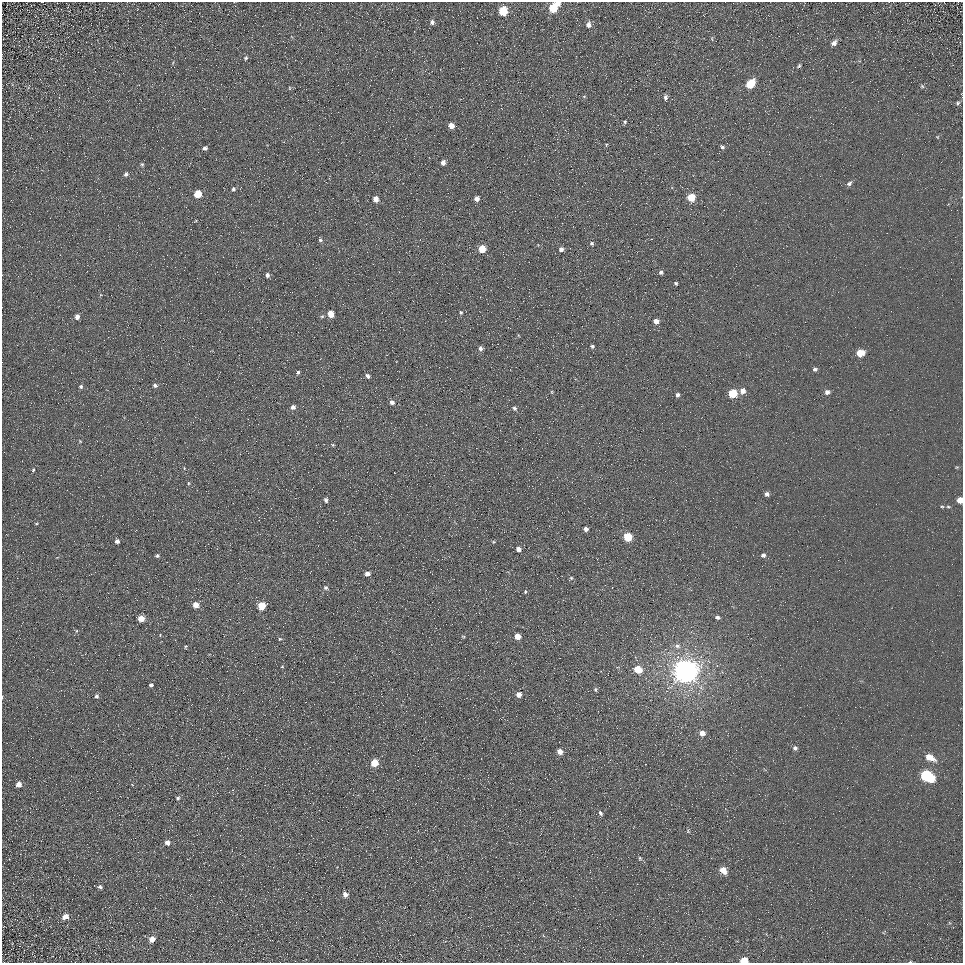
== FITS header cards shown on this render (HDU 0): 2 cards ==
NAXIS1  =                  961
NAXIS2  =                  961

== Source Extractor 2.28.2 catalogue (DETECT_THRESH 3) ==
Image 961 x 961 px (HDU 0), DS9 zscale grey, 1 PNG px = 1 image px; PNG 965 x 965 px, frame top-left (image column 1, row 961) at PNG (2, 2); no overlay
Background 5.57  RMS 7.8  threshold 23.3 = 3 sigma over >= 5 px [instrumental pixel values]
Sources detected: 115; all 115 listed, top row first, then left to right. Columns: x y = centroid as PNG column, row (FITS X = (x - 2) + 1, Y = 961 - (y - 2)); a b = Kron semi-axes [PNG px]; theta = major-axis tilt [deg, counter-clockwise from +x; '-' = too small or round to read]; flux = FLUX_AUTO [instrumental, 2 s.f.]
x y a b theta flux
557 3 5 4 - 2600
553 8 7 5 69 17000
503 11 6 5 - 20000
432 22 5 5 - 2000
588 25 7 5 89 2400
834 43 7 5 40 2300
246 58 4 3 - 640
799 66 5 3 - 780
750 84 7 5 53 17000
922 86 6 5 - 770
290 88 5 3 - 430
584 96 5 3 - 480
665 97 7 5 80 1600
958 103 6 5 - 1000
625 122 5 4 - 850
451 126 5 4 - 4900
606 145 5 3 - 550
722 147 6 5 - 1100
205 148 4 4 - 1200
443 162 5 4 - 2900
142 164 5 4 - 690
126 174 5 5 - 1100
849 183 7 5 34 1600
233 189 5 4 - 960
198 194 5 5 - 12000
691 197 5 5 - 17000
376 199 5 4 - 4200
477 199 5 5 - 2900
320 240 5 5 - 930
592 243 6 5 - 840
482 249 5 5 - 11000
561 249 5 5 - 2000
661 272 4 4 - 1200
267 275 5 4 - 1500
676 283 3 3 - 710
461 312 5 4 - 720
331 314 5 5 - 7400
77 317 5 4 - 2100
656 321 5 4 - 3700
592 346 4 3 - 1200
480 348 6 5 - 1600
860 353 6 5 - 11000
815 369 5 5 - 1300
298 372 5 4 - 980
367 376 6 5 - 1400
155 385 5 5 - 1200
81 387 5 5 - 970
743 391 5 5 - 3400
552 392 5 3 - 480
827 392 6 5 - 2100
733 393 5 5 - 21000
677 395 4 4 - 1400
392 402 5 5 - 1800
293 407 6 5 - 1700
514 408 6 5 - 1100
80 441 5 4 - 510
333 445 5 4 - 610
184 468 4 3 - 360
33 470 6 4 75 720
188 483 5 3 - 480
767 494 5 4 - 1600
326 500 5 4 - 1100
960 500 5 5 - 5300
942 506 5 3 - 500
948 507 5 3 - 540
36 524 4 3 - 560
586 529 5 4 - 2100
628 537 5 5 - 19000
117 541 5 5 - 1600
493 542 5 3 - 480
518 549 5 4 - 2700
763 555 5 5 - 1500
157 556 5 4 - 860
367 573 5 5 - 2400
571 578 6 5 - 770
326 588 6 5 - 1000
525 592 5 4 - 630
196 605 5 5 - 5300
261 606 5 5 - 15000
717 617 5 4 - 1400
141 619 5 5 - 7500
76 631 5 3 - 560
463 636 5 3 - 470
518 636 5 5 - 5400
280 639 4 4 - 540
186 646 5 3 - 470
677 646 8 6 -14 2100
282 666 4 4 - 470
638 669 5 5 - 12000
685 671 8 7 - 820000
151 685 4 4 - 1300
595 690 6 4 -89 780
519 695 5 5 - 4000
96 696 5 4 - 1200
2 697 4 2 - 360
702 733 5 5 - 3800
795 748 5 4 - 1400
560 752 5 4 - 4800
930 757 9 5 -26 7500
374 763 5 5 - 14000
927 776 9 6 -29 60000
19 784 5 5 - 3200
132 784 5 3 - 390
178 798 5 4 - 970
600 813 6 4 -57 1200
688 831 6 4 -59 610
167 842 5 5 - 2600
640 858 5 4 - 640
723 870 6 5 - 6900
100 887 6 4 -39 1200
345 894 5 5 - 2700
65 917 6 5 - 3500
152 939 6 6 - 3800
744 960 5 4 - 9600
910 962 4 2 - 390
At the frame edge (FLAGS 8, measured only in part): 4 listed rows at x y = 960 500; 2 697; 744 960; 910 962